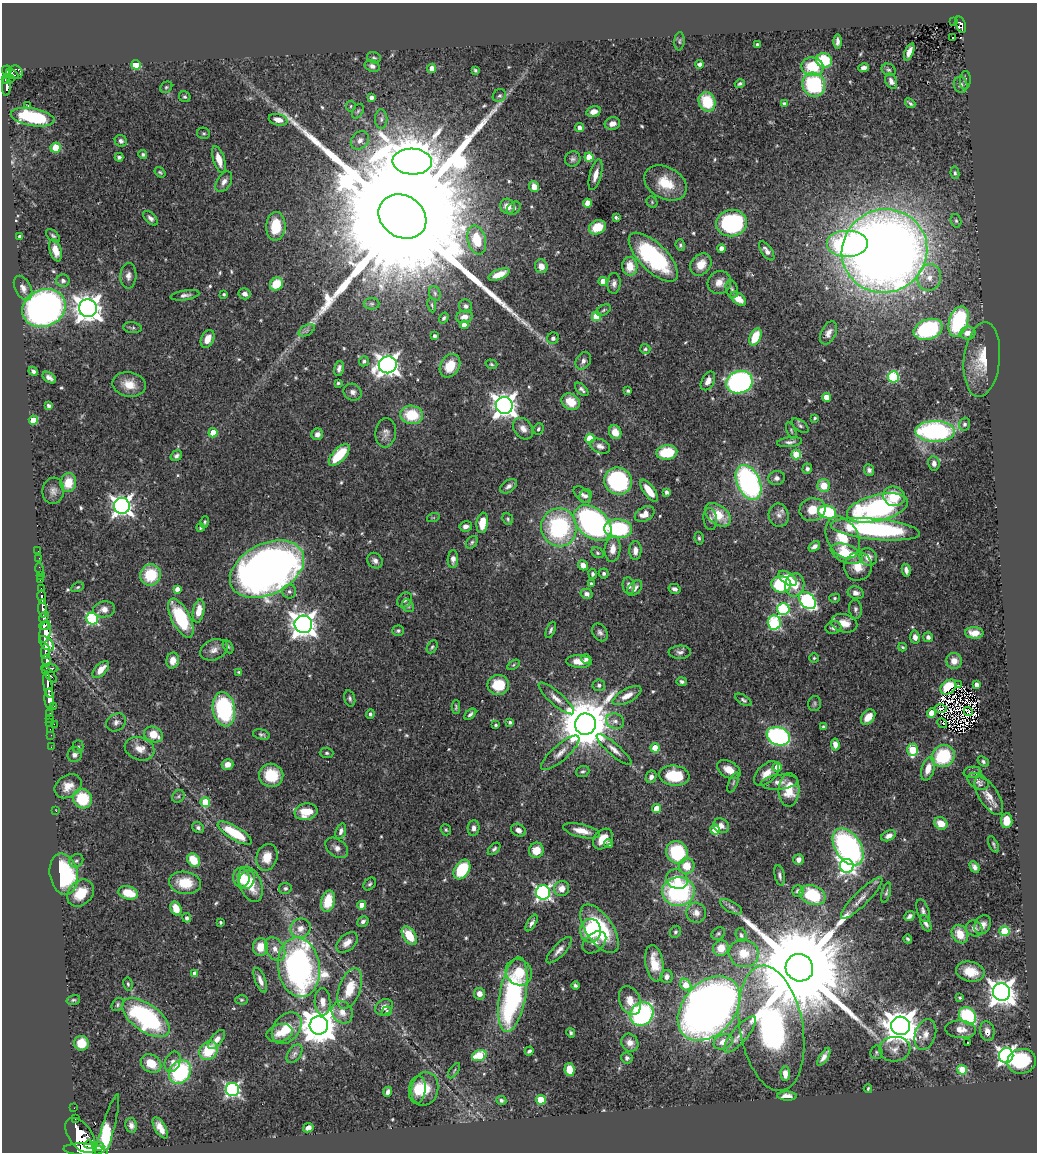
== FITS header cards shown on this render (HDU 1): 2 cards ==
NAXIS1  =                 1035
NAXIS2  =                 1150

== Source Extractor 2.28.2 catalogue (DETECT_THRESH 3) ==
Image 1035 x 1150 px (HDU 1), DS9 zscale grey, 1 PNG px = 1 image px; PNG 1039 x 1154 px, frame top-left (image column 1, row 1150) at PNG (2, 3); each listed source drawn as its Kron ellipse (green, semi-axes under 4 px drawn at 4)
Background 0.704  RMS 0.023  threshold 0.0692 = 3 sigma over >= 5 px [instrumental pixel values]
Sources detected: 578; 4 with non-positive FLUX_AUTO (blend fragments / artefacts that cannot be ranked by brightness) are neither listed nor drawn; of the other 574, the 500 brightest by FLUX_AUTO listed and drawn (74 fainter detections omitted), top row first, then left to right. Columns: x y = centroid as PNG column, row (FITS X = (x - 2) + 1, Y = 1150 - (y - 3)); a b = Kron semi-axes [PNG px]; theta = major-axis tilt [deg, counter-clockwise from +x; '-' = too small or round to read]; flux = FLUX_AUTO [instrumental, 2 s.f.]
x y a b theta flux
954 22 2 2 - 6.2
961 24 8 4 -72 140
953 38 3 2 - 2.6
679 41 9 5 86 3.1
837 41 7 3 -90 5.3
757 45 3 3 - 4.3
909 52 9 4 68 11
374 58 7 5 -19 3.1
824 60 8 7 - 65
700 64 4 4 - 5.9
136 65 5 4 - 72
372 66 7 5 -21 5.6
812 67 11 9 -9 55
432 68 4 4 - 12
864 68 5 4 - 5.9
7 70 5 5 - 340
475 70 4 3 - 2.4
889 70 7 5 -28 3.1
16 72 7 6 - 190
12 74 6 4 -28 220
11 78 3 3 - 45
6 80 4 3 - 100
965 80 9 5 86 3.7
891 81 8 5 -64 7.1
740 84 5 4 - 3.1
814 85 12 11 - 140
961 85 8 6 -75 6.3
6 86 10 3 87 150
166 87 6 5 - 2.7
499 96 7 6 - 3.4
185 97 6 5 - 2.9
371 97 4 4 - 7.4
707 102 10 8 -67 61
910 103 6 3 -40 3.1
784 104 4 4 - 6.1
27 106 3 2 - 4.2
351 106 5 5 - 2.5
358 111 8 5 59 3.5
594 112 7 5 15 11
33 117 22 9 -10 120
381 119 10 6 -90 5.3
278 120 9 5 -14 12
612 124 8 6 14 9.1
580 128 4 4 - 9.3
204 133 6 5 - 2.6
360 140 10 8 46 9.3
121 141 6 5 - 5.7
56 148 5 5 - 32
143 154 4 4 - 3.1
119 157 4 4 - 4
589 157 4 4 - 47
573 159 8 7 - 4.8
219 160 14 5 -72 20
412 162 20 13 -3 10000
160 172 6 4 -36 2.7
955 173 6 4 -80 2.8
595 175 16 6 75 15
224 182 11 7 58 8.8
666 183 22 16 -28 45
534 186 5 5 - 13
652 202 6 5 - 2.3
587 203 4 4 - 27
507 206 7 7 - 17
514 208 8 5 42 4.4
402 217 25 21 -33 160000
616 217 4 3 - 2.6
150 218 9 5 -45 5.3
956 221 7 5 -74 3.1
731 223 15 13 7 230
276 226 14 9 87 51
597 227 9 6 27 32
20 236 3 3 - 4.8
53 236 8 5 -42 3.6
477 240 15 9 -76 54
847 244 21 13 0 230
680 245 6 4 -69 2.9
721 248 4 4 - 10
55 250 11 5 -75 19
767 251 11 5 -55 7.8
884 251 43 41 28 2800
653 257 32 14 -45 190
701 264 12 9 50 23
541 266 7 6 - 14
630 266 9 7 -85 27
499 274 11 5 22 23
128 276 13 8 87 8.9
929 277 13 11 73 21
63 281 7 6 - 6.7
603 281 4 4 - 22
719 282 12 11 - 15
614 283 10 6 86 6.4
276 284 7 6 - 48
23 288 13 8 -62 10
732 289 9 6 -74 4.6
435 293 7 5 -70 3.3
224 294 3 3 - 3
245 294 6 5 - 6.7
185 295 14 5 8 5.8
738 299 9 5 -37 19
372 304 8 5 0 3.9
432 305 7 3 -81 2.2
465 306 7 6 - 5.3
44 308 22 18 22 740
88 308 9 9 - 1900
603 310 7 5 29 3
596 316 5 4 - 61
464 317 8 6 13 11
444 318 6 4 57 3
958 321 15 9 71 160
464 325 4 4 - 16
132 328 9 5 -6 3.2
928 329 15 10 19 200
307 330 9 5 31 5
829 333 12 7 64 9.9
968 333 8 6 4 13
435 336 4 3 - 4.7
755 337 9 5 64 45
553 338 6 5 - 4.7
208 339 9 6 64 16
645 349 5 5 - 2.9
982 360 37 18 84 51
364 361 5 5 - 3.9
583 361 9 7 57 6.6
491 364 6 4 -17 2.5
388 365 9 8 - 1100
450 366 12 9 59 36
339 369 8 4 78 5.9
33 371 5 4 - 4.5
893 377 5 5 - 160
49 378 7 4 -35 6.4
708 381 10 6 61 12
739 382 13 11 18 400
338 383 3 3 - 3.1
129 384 17 12 -11 25
582 389 8 4 -44 4.6
628 391 4 3 - 3.5
353 392 9 8 - 7.3
826 397 4 4 - 28
571 402 9 7 -33 33
504 405 8 8 - 1500
49 406 4 3 - 4.2
412 415 11 9 -9 56
815 418 3 3 - 2.2
33 420 4 4 - 39
965 424 6 5 - 4.4
800 426 10 5 -37 3.7
523 429 12 8 -51 11
538 429 6 5 - 3.7
791 431 9 4 -67 2.7
935 431 20 10 -1 300
615 432 7 6 - 21
213 433 4 4 - 34
386 433 15 10 85 9.8
317 434 6 5 - 8.2
590 438 4 4 - 60
790 442 12 5 6 6.3
600 446 10 7 -20 8.5
667 452 10 7 5 69
339 455 13 6 47 63
796 455 5 4 - 68
176 456 6 4 35 4.6
934 463 7 5 -81 6.7
807 469 5 5 - 4.4
869 470 6 5 - 5.2
777 478 8 7 - 6.6
618 481 14 13 - 220
748 482 18 11 -65 340
68 483 9 8 - 32
508 486 9 6 35 6.4
824 486 6 6 - 31
53 491 13 10 83 9.4
649 491 13 5 -54 28
667 492 4 4 - 5.7
582 494 10 6 -41 6
586 496 7 6 - 4.8
894 496 11 9 -23 40
122 506 8 8 - 940
877 508 31 13 13 280
812 510 13 11 14 25
827 512 9 6 -17 140
645 514 10 7 27 15
718 515 14 9 -38 38
779 515 12 10 -77 10
433 518 6 4 18 2.2
508 519 6 5 - 2.7
710 519 11 6 -84 5.1
205 522 6 4 75 2.6
482 523 10 5 81 29
593 523 21 14 -40 460
466 526 6 5 - 7.4
559 527 19 18 - 200
201 528 4 3 - 2.2
618 529 14 9 -3 140
875 529 45 10 -6 250
699 538 6 4 -80 2.8
843 538 22 15 -63 45
472 542 7 5 52 3.2
814 547 6 4 35 5.7
613 549 13 8 84 17
38 551 2 2 - 2.8
635 551 9 6 88 9.8
598 553 6 5 - 2.6
847 554 17 9 -22 62
868 557 9 8 - 14
39 558 2 2 - 5.6
453 559 9 5 88 7.1
375 561 8 7 - 7.3
583 565 5 4 - 13
858 567 14 14 - 22
40 569 6 2 -72 13
267 569 39 25 27 1400
906 570 6 4 -79 6.8
604 573 5 5 - 3.6
592 574 5 4 - 3.8
40 575 2 2 - 6.5
151 575 11 10 - 65
788 578 10 6 -36 34
40 579 3 3 - 37
591 583 3 3 - 3
781 584 10 8 -7 130
795 585 11 9 78 26
629 586 8 6 -80 6.7
78 587 7 4 27 2.5
635 588 9 6 49 6.4
42 589 3 3 - 90
177 589 4 4 - 10
674 589 6 5 - 5.7
289 591 7 7 - 4.6
856 593 8 6 -18 7.4
587 594 6 5 - 6.1
42 597 6 3 -81 210
835 598 5 4 - 2.4
405 600 8 6 45 4.8
807 601 10 7 -46 330
408 606 7 5 -57 2.8
43 608 9 4 -87 720
104 609 11 8 9 11
783 609 6 6 - 200
855 609 9 6 -84 4.9
199 611 12 5 80 24
44 617 6 3 62 410
181 618 21 9 -63 110
92 619 6 5 - 210
774 622 7 6 - 140
844 623 13 9 -14 19
303 624 9 8 - 1800
44 626 5 3 - 440
833 628 8 6 10 5.9
551 630 8 3 67 3.1
398 631 6 5 - 3
45 632 11 5 76 1400
600 632 9 7 -55 5.8
974 633 9 5 -2 14
915 637 6 5 - 8.1
928 637 5 5 - 5.5
46 643 9 5 -45 730
228 646 7 4 -62 2.5
432 647 7 4 60 3
902 647 4 3 - 2.4
214 650 14 10 22 12
45 651 7 3 84 270
680 652 11 6 2 6.2
814 658 4 4 - 2.2
586 659 5 5 - 5.9
47 660 6 4 -89 450
173 660 8 6 76 15
579 661 13 6 -3 19
954 661 8 8 - 14
513 665 7 4 32 2.6
50 668 8 3 -7 350
101 669 10 5 47 18
239 672 4 3 - 2.2
49 674 10 3 -47 210
682 682 5 4 - 3.3
976 684 4 3 - 7.8
48 685 13 4 -79 830
498 685 11 10 - 48
599 685 6 6 - 4.9
958 685 3 2 - 7.7
948 687 9 6 40 46
627 696 16 6 28 17
49 698 10 5 -88 1100
350 698 8 5 -74 3.7
556 698 23 6 -41 14
743 700 9 4 -33 3.1
815 703 7 6 - 3.1
54 706 2 2 - 9.6
456 707 6 4 90 2.7
224 709 17 11 -80 190
940 709 6 3 2 3.4
968 711 5 3 - 3.5
49 713 3 2 - 21
932 713 4 4 - 45
370 714 5 4 - 3.4
470 714 7 4 41 3.8
868 717 9 6 49 19
49 718 3 2 - 21
615 721 9 7 -21 7.8
50 722 2 2 - 11
116 722 10 8 32 7.4
510 722 4 3 - 3.7
942 723 5 2 - 2.5
54 724 2 2 - 41
585 724 11 10 - 11000
496 725 3 3 - 2.9
824 727 4 3 - 2.3
50 729 2 2 - 8.3
153 734 10 7 -25 33
261 734 9 5 -15 3.5
51 735 2 2 - 7.4
778 736 12 9 -21 320
835 745 6 4 -84 11
51 747 2 2 - 10
78 747 6 5 - 2.9
655 748 4 4 - 42
140 749 15 11 -20 19
614 750 22 6 -41 12
913 750 6 5 - 93
327 753 7 5 -2 3.1
560 753 24 8 41 17
74 755 7 7 - 6.4
943 756 12 10 34 91
983 761 6 4 -38 3
228 764 6 5 - 10
777 767 4 4 - 16
928 769 12 6 73 19
729 770 12 8 -30 20
583 771 7 5 20 3.2
972 772 9 5 6 3.8
766 773 15 9 43 17
271 775 12 11 - 50
674 776 15 10 -7 71
651 777 6 5 - 6.8
978 781 11 7 -28 6.9
733 782 11 4 67 4.3
779 782 18 7 5 11
68 786 14 11 34 18
789 790 17 10 88 38
178 796 7 5 46 3.3
989 796 22 9 -57 17
82 799 10 9 - 71
205 802 5 4 - 50
657 809 4 4 - 34
56 811 3 2 - 6.5
306 812 11 8 10 38
1007 820 7 5 88 25
941 823 7 6 - 20
721 826 8 7 - 10
198 828 6 5 - 4.2
474 828 8 6 87 7.3
446 830 6 5 - 2.4
518 830 7 6 - 8.3
715 830 5 4 - 49
341 831 8 5 72 5.9
582 831 19 6 -13 19
235 833 19 6 -31 71
889 836 8 5 27 8.8
603 839 11 8 48 25
609 844 5 4 - 4.2
993 844 9 3 -64 2.7
848 847 20 12 -57 410
337 848 13 8 -36 9
494 849 7 4 44 4.2
536 850 8 7 - 27
677 852 12 10 -55 110
267 857 13 10 75 27
798 859 5 5 - 8.1
194 860 7 5 -51 37
76 861 7 6 - 4.3
687 866 8 8 - 27
847 866 7 7 - 480
974 867 6 4 -61 5.8
462 870 10 7 57 86
64 874 21 14 -79 170
780 875 10 5 -79 5.1
241 878 10 8 -83 36
677 879 11 9 -29 21
247 880 9 7 71 21
185 883 16 11 -8 46
251 884 18 11 -68 45
370 884 7 5 50 3.4
285 888 6 5 - 3.6
562 888 8 7 - 15
678 891 16 14 2 230
798 891 6 5 - 5.9
543 892 7 7 - 460
80 893 15 11 46 42
128 893 10 6 -15 39
886 893 10 4 74 3.2
813 895 13 9 -21 91
862 898 28 7 45 18
328 901 11 6 77 39
362 905 4 4 - 22
731 907 12 5 -30 5.5
176 908 7 5 -64 25
923 911 12 6 -72 5.5
696 913 10 9 - 11
910 916 6 4 41 4.7
187 918 5 4 - 5.4
363 921 6 5 - 4.7
220 922 3 3 - 2.6
532 923 9 4 59 5.1
926 923 9 4 -66 5.3
983 925 10 8 61 11
300 928 10 9 - 15
974 928 8 7 - 8.1
599 929 28 13 -56 120
591 931 12 10 -87 69
1004 931 5 5 - 85
675 932 6 5 - 3
718 933 7 5 37 2.9
960 934 10 7 -60 24
741 935 7 5 -73 3.8
409 936 10 6 -57 45
908 939 4 3 - 3
594 942 13 9 40 11
347 943 12 8 42 13
260 947 8 7 - 29
721 948 8 7 - 22
275 949 13 9 -57 14
559 950 17 6 47 9.2
744 953 15 14 - 36
654 963 18 9 -81 35
299 967 30 21 -82 580
799 968 14 13 - 61000
519 972 14 12 -45 33
970 972 14 10 -11 30
195 974 4 4 - 16
667 977 6 6 - 7.5
260 980 13 5 -68 9.5
128 984 7 4 -80 2.8
575 985 4 3 - 3.5
686 985 6 5 - 33
350 989 21 10 71 43
1002 992 9 8 - 2000
479 994 6 5 - 11
513 995 38 13 79 310
960 998 3 3 - 2.3
73 1000 7 5 15 2.7
241 1000 6 4 -1 2.3
630 1000 15 10 -68 19
323 1002 13 8 -87 14
118 1005 7 5 55 3.2
384 1007 9 7 35 11
709 1008 36 26 48 1500
387 1011 5 4 - 2.6
342 1012 12 10 -54 17
642 1014 12 11 - 280
967 1016 9 7 -47 140
146 1018 27 13 -36 250
319 1025 9 9 - 4000
901 1026 9 9 - 3700
287 1028 18 12 51 36
771 1028 63 31 -80 790
961 1029 15 8 -6 16
987 1031 10 7 -81 10
280 1033 13 9 13 15
571 1033 5 3 - 3
740 1034 23 7 49 18
925 1034 16 10 71 15
217 1039 11 5 50 9.9
723 1042 10 7 23 20
81 1043 7 7 - 36
630 1043 9 8 - 12
967 1043 3 2 - 2.6
895 1049 16 12 3 14
208 1051 10 8 47 57
529 1051 5 3 - 3.8
876 1052 7 6 - 2.9
294 1054 10 6 56 5.5
479 1055 7 5 19 71
1006 1055 7 7 - 660
824 1057 10 4 58 8.5
627 1058 6 5 - 3.9
1022 1061 14 12 13 91
173 1062 10 7 69 8.5
151 1063 11 8 -36 31
570 1069 7 5 -82 29
962 1070 5 4 - 57
454 1071 9 3 57 2.4
180 1072 12 10 54 160
785 1073 7 5 -87 14
232 1089 6 6 - 380
425 1089 17 13 76 34
868 1089 4 3 - 2.2
417 1090 14 8 84 25
388 1092 5 4 - 5.9
787 1096 9 4 -2 11
501 1100 5 4 - 3.8
541 1100 5 4 - 68
74 1108 2 2 - 8.3
75 1119 3 3 - 70
131 1125 7 5 -81 6.7
160 1128 12 5 -59 13
308 1128 5 4 - 9
106 1135 42 6 74 150
80 1136 20 11 -54 4100
89 1145 5 3 - 530
98 1146 6 3 -5 360
84 1149 20 6 -2 2700
At the frame edge (FLAGS 8, measured only in part): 1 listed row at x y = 84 1149
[74 fainter detections neither listed nor drawn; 4 non-positive-flux detections neither listed nor drawn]